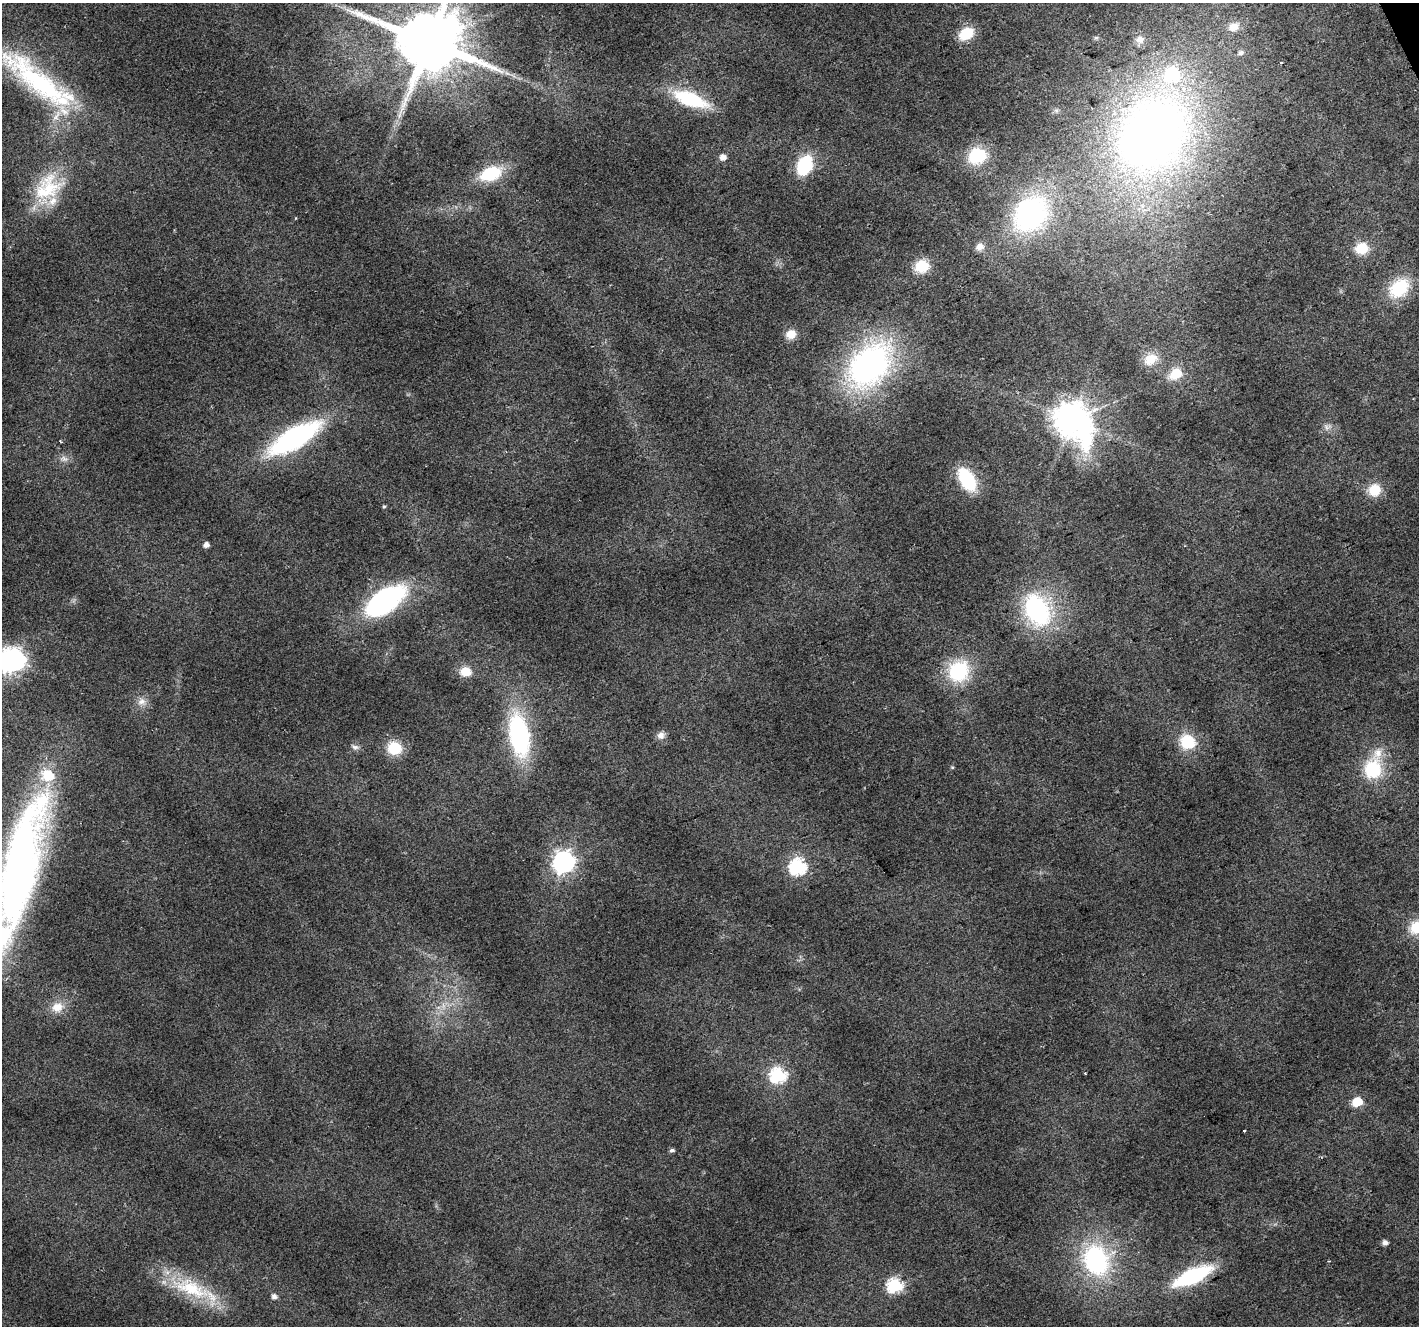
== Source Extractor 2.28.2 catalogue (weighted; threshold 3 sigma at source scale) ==
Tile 10 of 4 x 4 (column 2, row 3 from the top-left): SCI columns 1420-2836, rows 1472-2795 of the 5669 x 5532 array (HDU 1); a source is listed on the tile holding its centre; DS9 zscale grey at full resolution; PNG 1421 x 1328 px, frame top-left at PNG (2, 3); no overlay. Shown black and unused: <1% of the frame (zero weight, under 2 of 3 exposures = <1% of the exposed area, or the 3 px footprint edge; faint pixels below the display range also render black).
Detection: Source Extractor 2.28.2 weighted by HDU 2 'WHT'; one run over the whole footprint, this tile lists its part. Background 0.0315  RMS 0.0071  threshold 0.0318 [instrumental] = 3 sigma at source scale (4.5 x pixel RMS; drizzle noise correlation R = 1.50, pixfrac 1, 0.0396/0.0396 arcsec/px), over >= 5 px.
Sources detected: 72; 1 too faint to see at this stretch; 2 inside a brighter object's white glare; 1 cosmic-ray / hot-pixel residue — not listed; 6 inside a brighter listed object's ellipse — not listed separately; the other 62 listed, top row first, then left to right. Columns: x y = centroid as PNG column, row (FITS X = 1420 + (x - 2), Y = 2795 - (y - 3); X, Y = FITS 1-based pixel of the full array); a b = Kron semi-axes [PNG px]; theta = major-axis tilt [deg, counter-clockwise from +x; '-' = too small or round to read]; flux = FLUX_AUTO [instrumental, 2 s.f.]
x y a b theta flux
1233 27 13 10 27 8.1
966 34 14 10 31 22
1096 38 7 4 1 1.3
1140 39 12 10 -1 5.8
428 42 19 17 5 7500
1241 53 9 7 13 2.6
507 73 10 4 -30 2.6
38 81 114 27 -38 120
691 99 36 14 -20 49
1152 133 97 84 58 490
977 156 15 13 20 40
722 157 6 5 - 5.2
805 165 15 11 64 50
490 174 23 14 21 34
48 188 44 32 39 48
1030 214 38 30 51 140
295 218 3 2 - 0.65
980 247 11 9 25 5
1362 248 15 12 8 16
922 266 14 13 - 19
1399 288 27 20 40 35
791 334 11 10 - 8.5
1150 359 18 13 33 11
869 365 57 38 48 200
1176 374 12 9 34 16
1071 420 14 11 -50 1500
1327 427 12 7 5 3.3
295 438 49 17 30 150
60 441 4 2 - 0.84
64 459 10 8 -37 3.4
967 480 19 11 -59 53
1374 490 11 11 - 18
384 506 5 4 - 0.94
206 545 5 5 - 4.3
384 601 39 20 36 130
1037 610 36 25 -65 92
9 661 9 8 - 390
959 671 24 22 63 47
465 672 13 11 -6 10
142 702 12 11 - 5.9
519 735 36 16 -80 120
661 735 10 10 - 4.2
1187 742 16 14 -32 26
355 747 11 7 -6 2.5
394 748 14 13 - 21
952 767 5 4 - 0.78
1373 769 21 18 81 39
564 862 8 8 - 410
797 867 8 7 - 160
19 869 153 37 74 440
1417 927 16 13 23 23
57 1007 17 14 19 11
778 1075 7 7 - 140
1357 1102 6 6 - 32
1244 1130 3 3 - 2.2
672 1150 6 4 9 1.7
1385 1243 5 5 - 3.3
1096 1260 37 30 -68 95
1192 1276 33 12 25 83
895 1285 7 7 - 130
191 1288 64 22 -24 51
274 1296 6 5 - 3.1
Isophote crosses this tile's border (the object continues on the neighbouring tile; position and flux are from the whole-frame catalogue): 4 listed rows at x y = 428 42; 9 661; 19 869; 1417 927